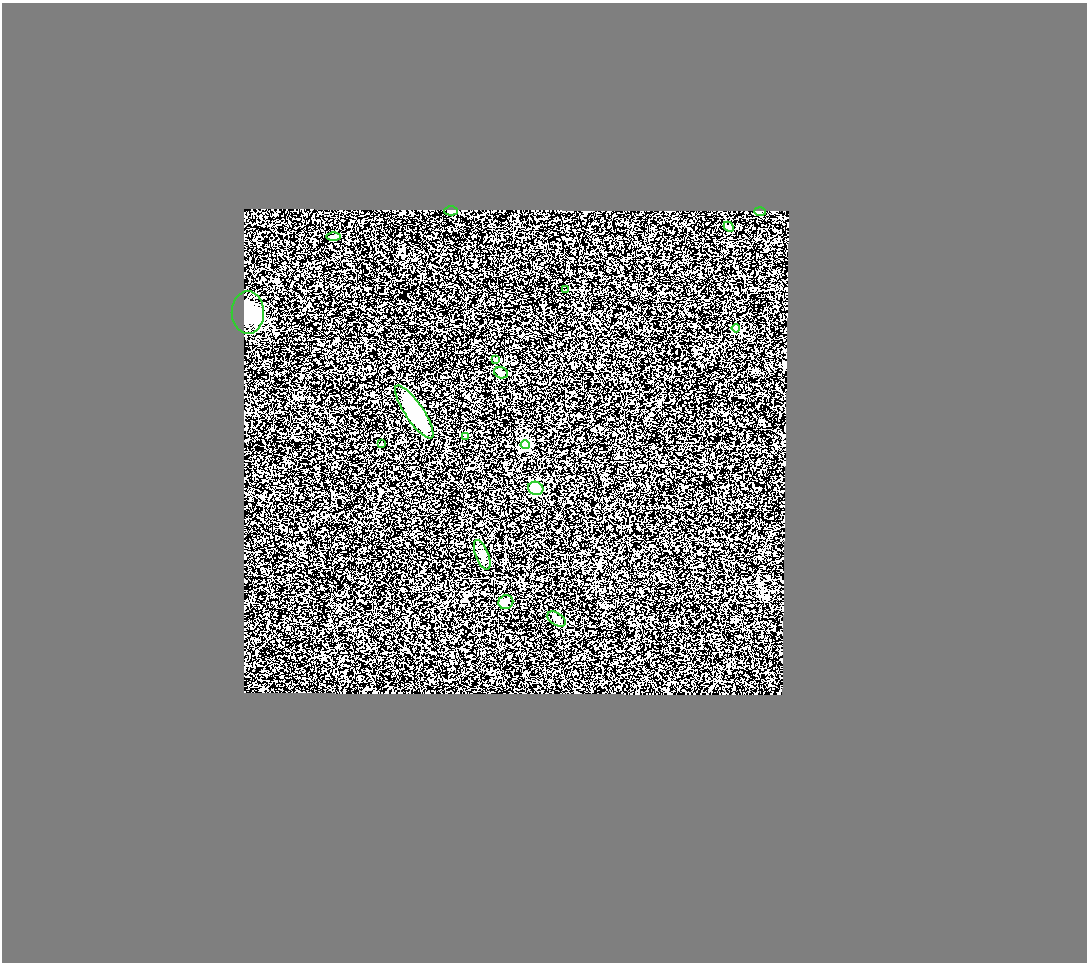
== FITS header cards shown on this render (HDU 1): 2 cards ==
NAXIS1  =                 1085
NAXIS2  =                  960

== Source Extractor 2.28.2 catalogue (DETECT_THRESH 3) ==
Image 1085 x 960 px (HDU 1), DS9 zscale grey, 1 PNG px = 1 image px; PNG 1089 x 964 px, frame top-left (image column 1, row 960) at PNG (2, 3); each listed source drawn as its Kron ellipse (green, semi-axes under 4 px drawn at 4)
Background 1.35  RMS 0.43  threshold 1.3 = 3 sigma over >= 5 px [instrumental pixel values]
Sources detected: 17; all 17 listed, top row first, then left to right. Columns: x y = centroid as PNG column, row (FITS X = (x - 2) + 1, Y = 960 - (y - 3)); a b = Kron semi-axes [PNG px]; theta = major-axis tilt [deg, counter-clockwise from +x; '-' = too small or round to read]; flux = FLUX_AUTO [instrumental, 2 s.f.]
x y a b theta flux
451 211 6 4 0 43
760 211 6 4 -2 33
729 227 6 4 -44 43
333 236 7 3 -1 40
566 289 3 2 - 25
248 313 21 16 -89 1100
736 328 4 4 - 490
495 360 4 4 - 82
501 373 7 5 -23 57
414 412 31 9 -56 1800
465 437 4 3 - 42
382 443 3 3 - 25
525 445 4 4 - 1000
536 488 8 6 -19 510
482 555 15 6 -69 150
506 602 7 7 - 98
556 619 10 6 -34 98